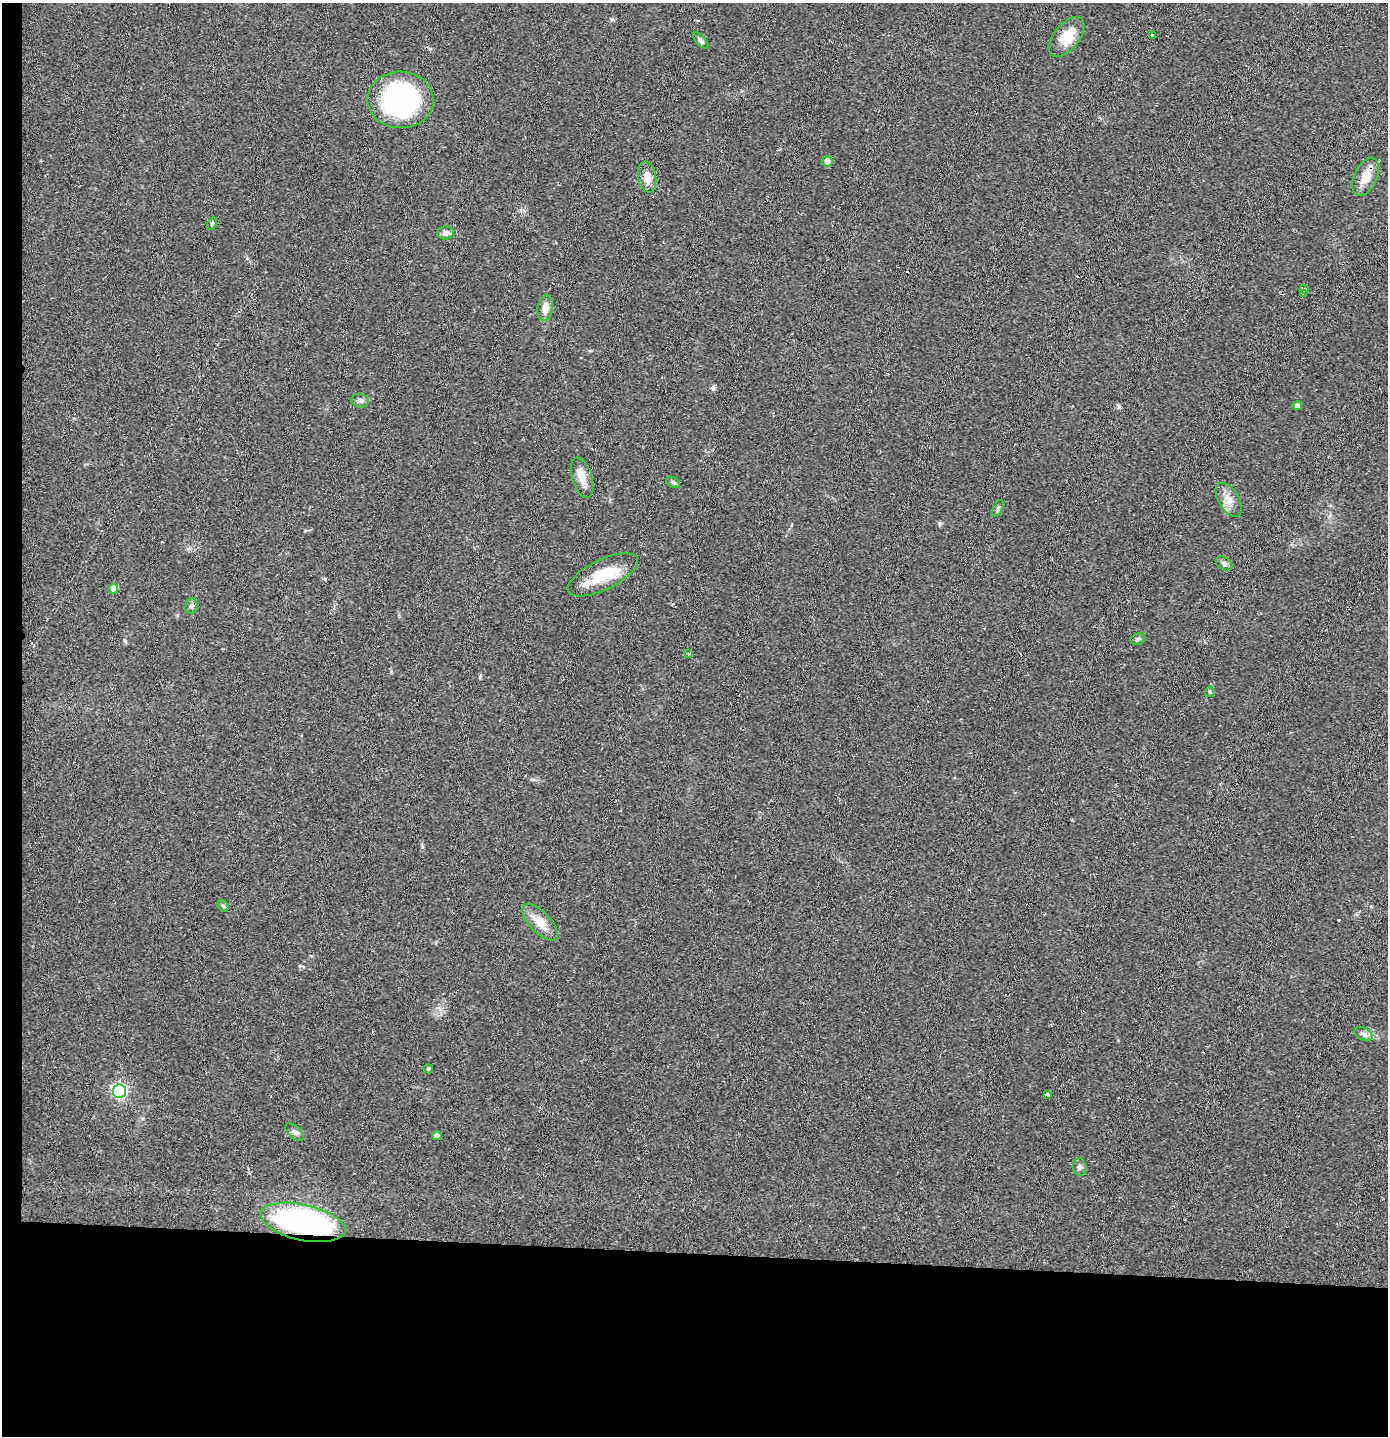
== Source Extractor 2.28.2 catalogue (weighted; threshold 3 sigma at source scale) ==
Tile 7 of 3 x 3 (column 1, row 3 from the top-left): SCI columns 79-1464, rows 2-1435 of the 4317 x 4304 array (HDU 1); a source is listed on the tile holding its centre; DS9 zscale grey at full resolution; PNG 1390 x 1438 px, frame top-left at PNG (2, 3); each listed source drawn as its Kron ellipse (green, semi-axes under 4 px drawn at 4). Shown black and unused: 14% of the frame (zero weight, under 2 of 3 exposures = <1% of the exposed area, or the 3 px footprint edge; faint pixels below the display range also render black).
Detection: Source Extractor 2.28.2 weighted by HDU 2 'WHT'; one run over the whole footprint, this tile lists its part. Background 0.0466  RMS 0.0068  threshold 0.0305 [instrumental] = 3 sigma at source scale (4.5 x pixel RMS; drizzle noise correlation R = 1.50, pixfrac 1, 0.05/0.05 arcsec/px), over >= 5 px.
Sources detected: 39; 3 cosmic-ray / hot-pixel residue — neither listed nor drawn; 1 inside a brighter listed object's ellipse — not listed separately; the other 35 listed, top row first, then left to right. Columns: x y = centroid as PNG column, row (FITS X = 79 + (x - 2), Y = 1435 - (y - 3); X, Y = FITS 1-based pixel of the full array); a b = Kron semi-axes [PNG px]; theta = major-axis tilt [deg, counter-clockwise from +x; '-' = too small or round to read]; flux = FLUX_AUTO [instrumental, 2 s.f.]
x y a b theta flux
1152 35 3 3 - 8.4
1066 37 23 12 51 14
701 41 10 4 -47 2
400 100 33 28 -1 110
827 161 5 5 - 6.2
647 177 15 9 -79 7.3
1366 177 20 11 66 9.9
212 223 6 4 64 1.1
446 233 8 6 5 3
1304 289 5 3 - 5.1
1303 293 3 3 - 2.7
545 308 13 7 82 6.7
360 401 8 6 -16 2.2
1297 406 5 4 - 2.9
582 478 21 10 -73 7.9
673 482 7 5 -31 1.3
1229 500 19 10 -58 7.3
998 508 9 4 64 1.4
1224 563 9 6 -36 1.9
603 575 38 15 26 23
113 589 5 5 - 8.5
191 606 8 6 82 1.9
1138 639 8 5 21 1.5
688 654 4 4 - 0.7
1210 692 5 5 - 0.95
223 906 6 5 - 1.1
540 922 23 10 -46 11
1363 1034 9 6 -27 2.4
428 1069 4 4 - 1.1
119 1091 7 7 - 160
1048 1094 4 3 - 17
295 1132 11 5 -41 2.4
437 1136 4 4 - 3.2
1080 1167 9 7 -80 2
303 1222 43 18 -12 180
Overlapping masked pixels (flux is a lower limit): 2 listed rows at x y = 1366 177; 303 1222
Unlisted compact peaks at least as high as the median listed source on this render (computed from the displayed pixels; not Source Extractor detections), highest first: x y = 713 388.